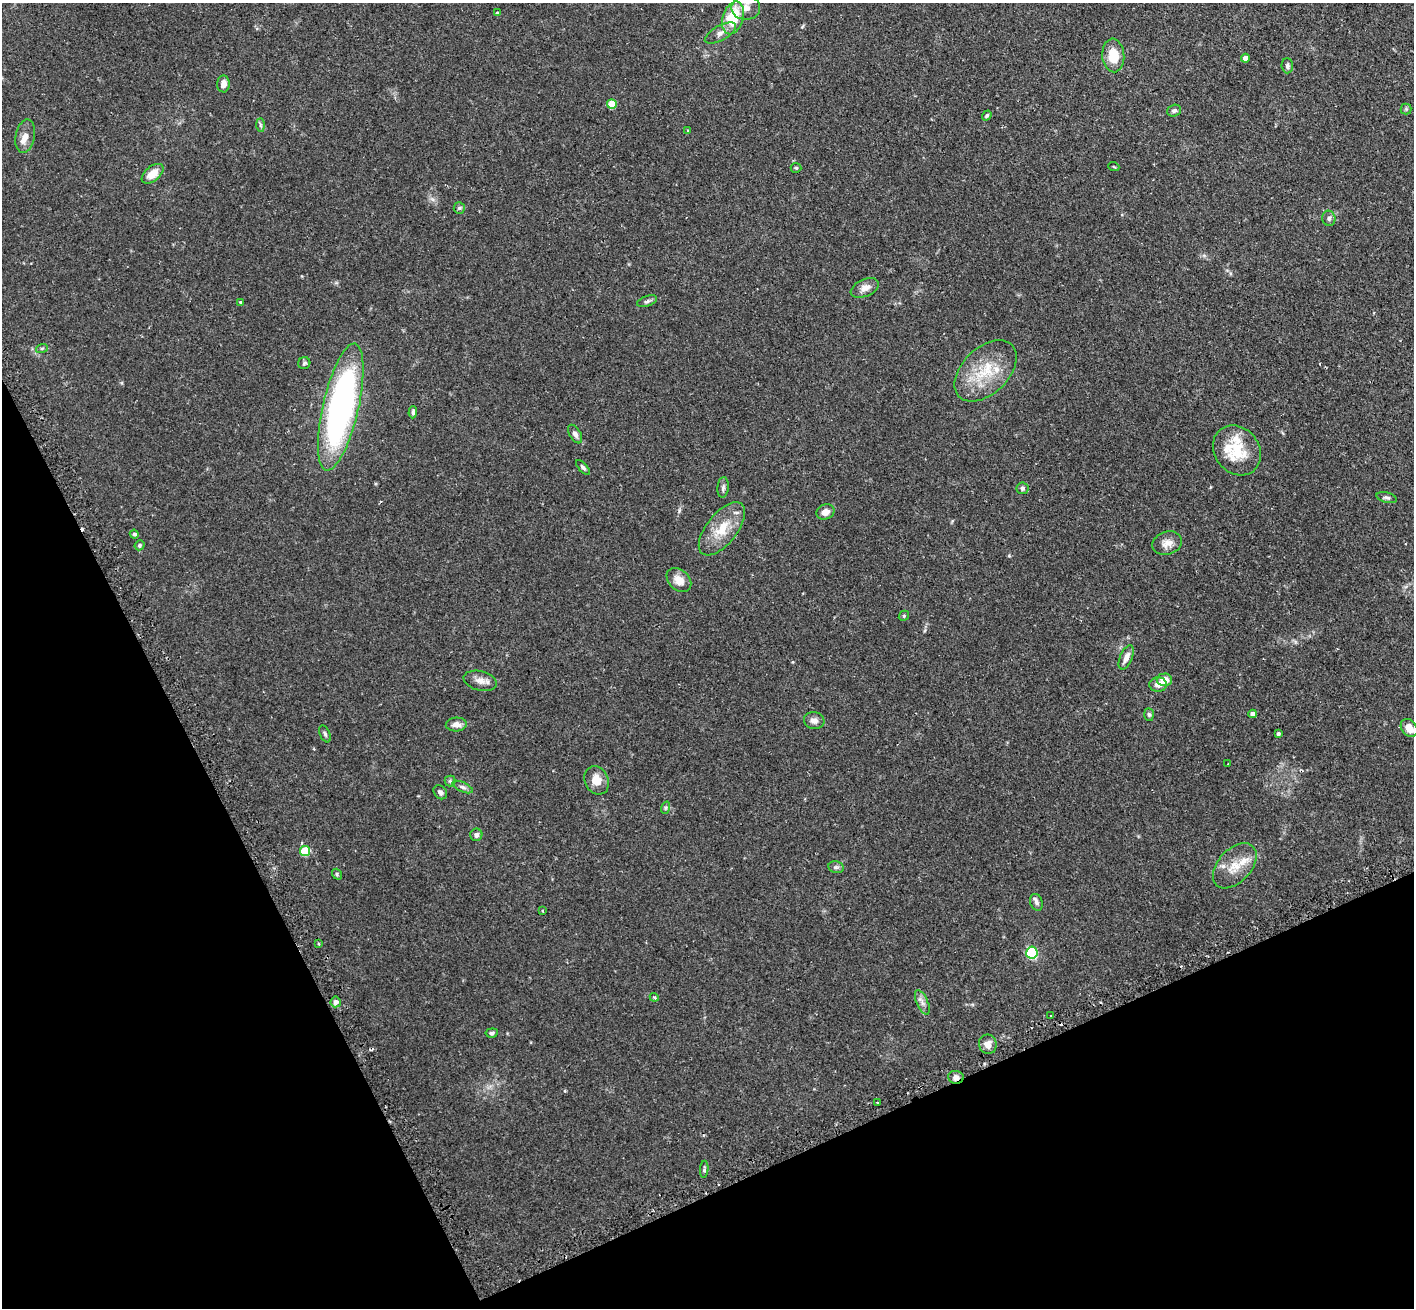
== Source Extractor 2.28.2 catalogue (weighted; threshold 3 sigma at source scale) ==
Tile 14 of 4 x 4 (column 2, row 4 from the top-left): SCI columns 1456-2867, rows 182-1487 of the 5734 x 5719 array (HDU 1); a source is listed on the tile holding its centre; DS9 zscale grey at full resolution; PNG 1416 x 1310 px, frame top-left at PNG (2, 3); each listed source drawn as its Kron ellipse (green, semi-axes under 4 px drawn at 4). Shown black and unused: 23% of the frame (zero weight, under 2 of 3 exposures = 4% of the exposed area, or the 3 px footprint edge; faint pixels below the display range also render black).
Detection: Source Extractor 2.28.2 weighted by HDU 2 'WHT'; one run over the whole footprint, this tile lists its part. Background 0.153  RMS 0.0061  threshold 0.0275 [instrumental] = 3 sigma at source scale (4.5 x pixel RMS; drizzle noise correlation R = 1.50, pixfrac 1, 0.05/0.05 arcsec/px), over >= 5 px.
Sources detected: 86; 3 cosmic-ray / hot-pixel residue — neither listed nor drawn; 7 inside a brighter listed object's ellipse — not listed separately; the other 76 listed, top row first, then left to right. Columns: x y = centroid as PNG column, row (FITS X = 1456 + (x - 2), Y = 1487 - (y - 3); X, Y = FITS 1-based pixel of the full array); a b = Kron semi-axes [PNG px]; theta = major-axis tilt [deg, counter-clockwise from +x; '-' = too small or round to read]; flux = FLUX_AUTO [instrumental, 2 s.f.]
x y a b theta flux
746 8 14 12 0 5.7
497 13 3 3 - 0.85
733 18 17 10 73 22
720 33 17 7 29 3.6
1113 55 17 11 -86 12
1245 58 4 4 - 5.2
1287 66 7 6 - 1.5
223 84 8 6 89 3
612 104 5 5 - 16
1406 109 5 5 - 0.93
1174 111 7 5 17 1.6
987 115 5 4 - 0.89
260 125 7 4 -89 0.98
688 131 3 2 - 1.2
25 136 17 9 78 4.8
1114 167 5 3 - 0.47
796 168 5 5 - 0.71
153 174 13 7 39 7.7
459 208 6 5 - 1
1329 218 7 6 - 1.6
865 288 15 8 23 4.2
647 301 10 5 18 1.5
240 302 4 4 - 1
42 348 6 3 19 0.78
304 363 6 6 - 1.1
986 371 37 23 44 25
341 407 65 18 77 190
413 412 6 4 87 1.4
575 434 10 5 -61 2.3
1237 450 26 22 -52 21
583 467 9 4 -49 1.4
723 487 10 5 85 1.6
1022 488 6 6 - 1.2
1387 498 10 5 -15 1.5
826 512 9 7 23 3.7
722 529 32 15 51 15
134 534 4 4 - 1.2
1167 543 15 11 17 4.9
140 545 5 4 - 1
679 580 14 10 -43 5.3
904 616 5 5 - 0.79
1126 657 13 6 66 3.8
1164 680 7 6 - 7.3
480 681 17 9 -14 4.6
1158 684 9 7 0 3.4
1149 714 6 5 - 1
1253 714 4 4 - 2.9
814 720 10 8 -8 3.2
456 724 10 7 4 3.5
1409 728 10 7 -54 5.4
325 734 9 5 -66 1.2
1278 734 4 3 - 1.3
1228 764 2 2 - 0.57
597 780 15 11 -64 7.7
450 781 5 5 - 0.98
463 787 11 5 -24 1.8
440 792 8 6 -50 1.8
665 808 6 4 71 0.87
476 835 6 6 - 2
305 851 5 5 - 24
1235 866 27 16 47 12
836 867 8 6 -10 1.4
337 874 5 4 - 0.79
1036 902 8 6 -70 1.6
542 911 3 2 - 0.55
319 944 3 3 - 1.4
1032 953 6 5 - 62
654 997 4 3 - 0.65
336 1002 5 5 - 3
922 1002 13 5 -66 2.7
1051 1016 3 2 - 0.83
492 1033 6 4 6 1.3
988 1044 10 9 - 3.8
956 1077 8 6 -5 2.6
878 1103 3 2 - 0.77
704 1169 8 4 85 0.96
Overlapping masked pixels (flux is a lower limit): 1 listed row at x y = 956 1077